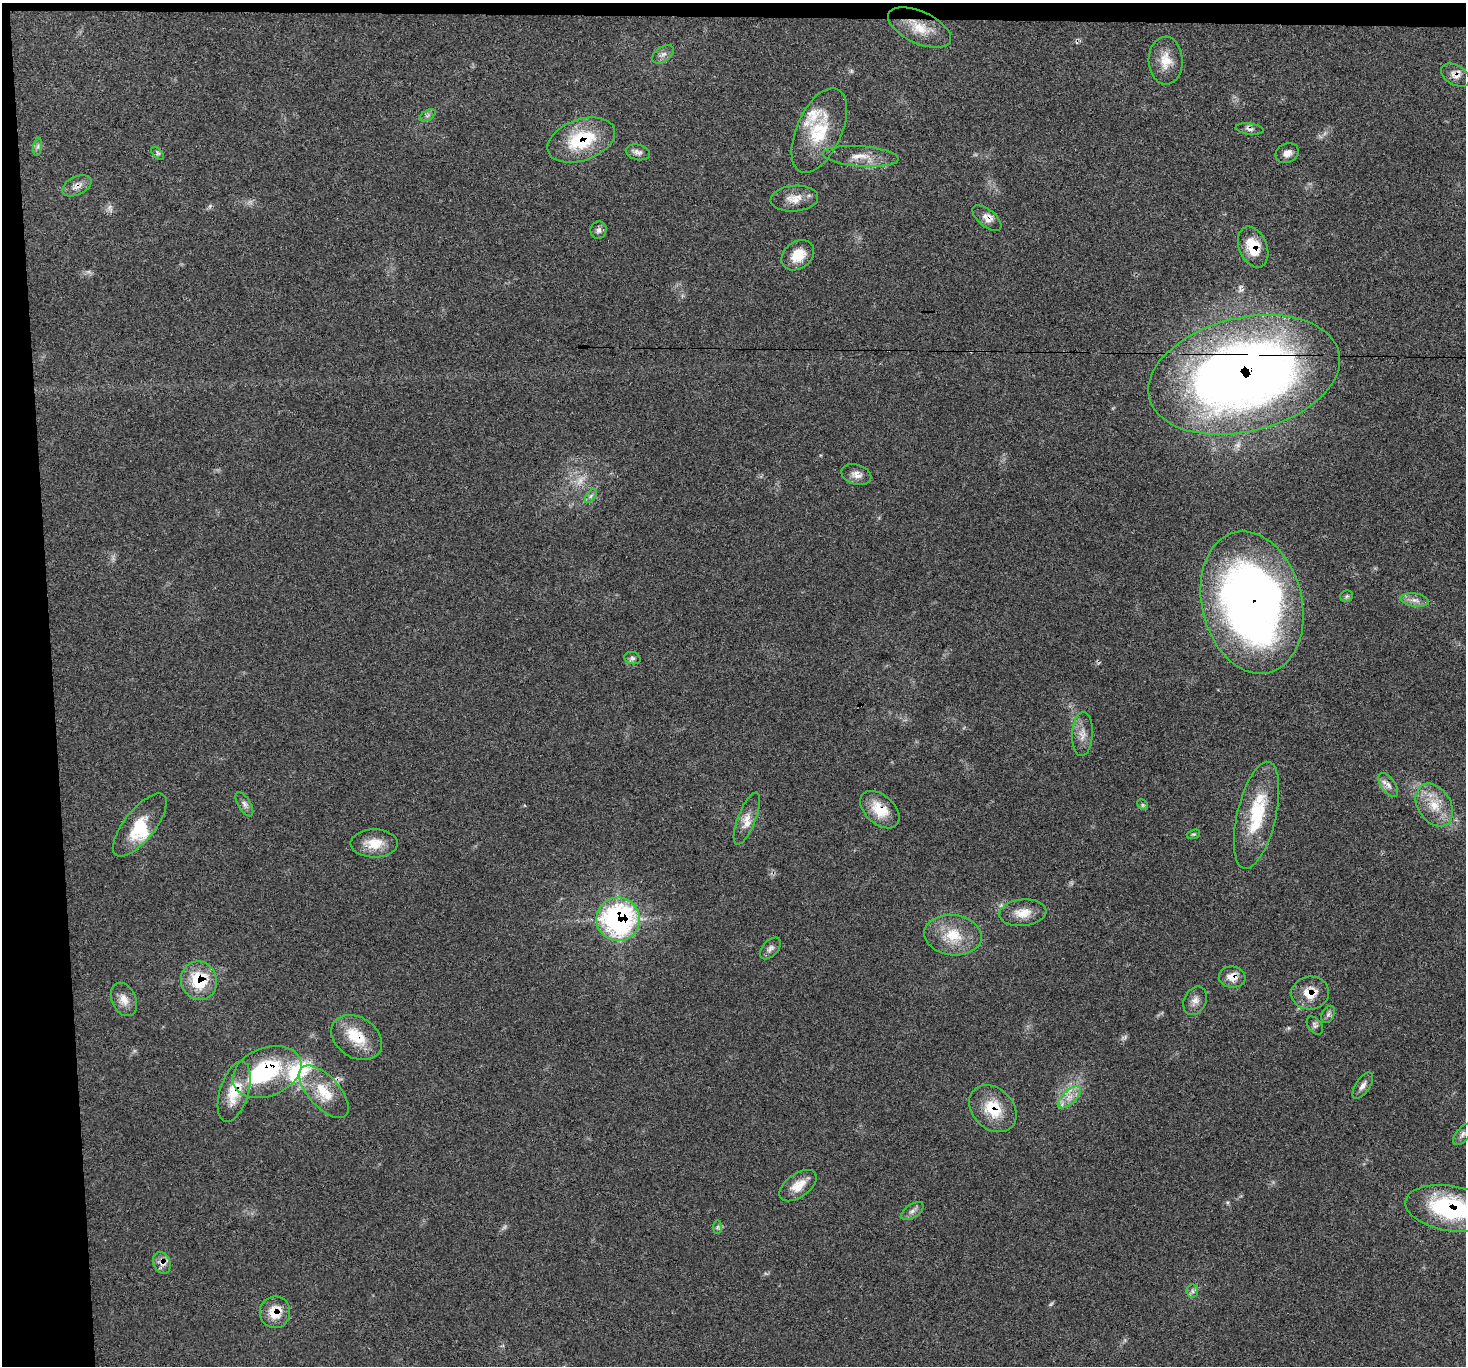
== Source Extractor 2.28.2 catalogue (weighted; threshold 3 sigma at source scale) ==
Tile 1 of 3 x 3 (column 1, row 1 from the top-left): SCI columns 2-1465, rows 2857-4220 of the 4392 x 4373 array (HDU 1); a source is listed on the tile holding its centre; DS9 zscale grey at full resolution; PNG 1468 x 1368 px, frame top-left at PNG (2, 3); each listed source drawn as its Kron ellipse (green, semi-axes under 4 px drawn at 4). Shown black and unused: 5% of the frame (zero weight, under 3 of 5 exposures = <1% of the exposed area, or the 3 px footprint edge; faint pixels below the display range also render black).
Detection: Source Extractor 2.28.2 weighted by HDU 2 'WHT'; one run over the whole footprint, this tile lists its part. Background 0.0464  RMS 0.004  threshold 0.018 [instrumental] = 3 sigma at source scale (4.5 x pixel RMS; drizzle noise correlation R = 1.50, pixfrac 1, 0.05/0.05 arcsec/px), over >= 5 px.
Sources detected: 75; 5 too faint to see at this stretch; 2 inside a brighter object's white glare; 2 cosmic-ray / hot-pixel residue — neither listed nor drawn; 3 inside a brighter listed object's ellipse — not listed separately; the other 63 listed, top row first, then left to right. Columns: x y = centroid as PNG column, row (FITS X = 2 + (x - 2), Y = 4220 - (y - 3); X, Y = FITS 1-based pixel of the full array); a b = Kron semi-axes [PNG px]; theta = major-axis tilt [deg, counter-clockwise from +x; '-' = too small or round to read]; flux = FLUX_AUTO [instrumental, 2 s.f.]
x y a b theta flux
920 27 34 16 -25 10
663 54 12 7 36 1.9
1166 61 24 17 -88 7.5
1455 75 16 9 -30 3
428 115 9 5 31 1.1
1250 129 14 5 -7 1.5
819 130 45 22 66 19
581 140 35 20 19 24
38 147 9 4 81 0.98
638 152 12 7 -14 1.8
158 153 8 4 -47 0.72
1287 153 12 9 25 2.7
861 156 38 10 -4 6.4
77 186 15 9 26 3
794 199 24 13 5 5.3
987 218 17 8 -39 3.2
598 230 9 8 - 1.6
1253 247 21 14 -68 10
798 255 18 13 37 7.6
1244 375 97 57 14 390
856 475 15 10 -17 3.2
591 496 8 4 53 1
1346 596 6 6 - 0.76
1415 600 14 6 -9 2.5
1252 603 72 50 -76 270
632 658 8 6 -15 1.1
1082 734 22 10 86 4.3
1388 785 14 7 -54 2.3
244 804 13 6 -58 1.7
1143 805 6 4 -45 0.65
1434 805 23 16 -57 9.9
880 810 23 14 -42 9.2
1257 815 55 19 77 25
747 818 28 9 68 4.3
140 825 38 15 51 12
1193 834 7 4 18 0.57
374 843 23 14 0 7.7
1023 913 23 13 6 6.3
618 919 22 21 - 89
953 935 29 20 -6 13
770 948 13 7 47 1.8
1232 977 13 10 -8 4.5
199 981 19 18 - 19
1310 993 19 16 7 7.9
124 999 17 12 -65 4.4
1195 1001 15 11 64 2.9
1328 1014 9 6 63 1.2
1315 1025 10 6 -52 1.2
357 1038 27 20 -33 13
267 1072 36 24 21 39
1363 1086 15 7 57 2.3
234 1092 31 14 73 12
324 1092 32 15 -47 12
1069 1097 14 6 42 3.6
993 1109 26 20 -44 13
1463 1134 13 6 52 1.5
798 1186 21 11 36 5.9
1450 1208 46 22 -9 50
912 1211 13 6 33 1.8
718 1227 7 4 89 0.83
162 1263 11 8 -66 2.7
1192 1291 6 6 - 1.1
275 1312 16 15 - 8.3
Overlapping masked pixels (flux is a lower limit): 21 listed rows (the first 20) at x y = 920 27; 1455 75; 581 140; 77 186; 987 218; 1253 247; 1244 375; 1252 603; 880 810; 618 919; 1232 977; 199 981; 1310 993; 357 1038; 267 1072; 234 1092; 324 1092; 993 1109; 1450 1208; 162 1263
Isophote crosses this tile's border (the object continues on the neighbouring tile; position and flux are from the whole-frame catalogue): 1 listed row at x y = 1450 1208